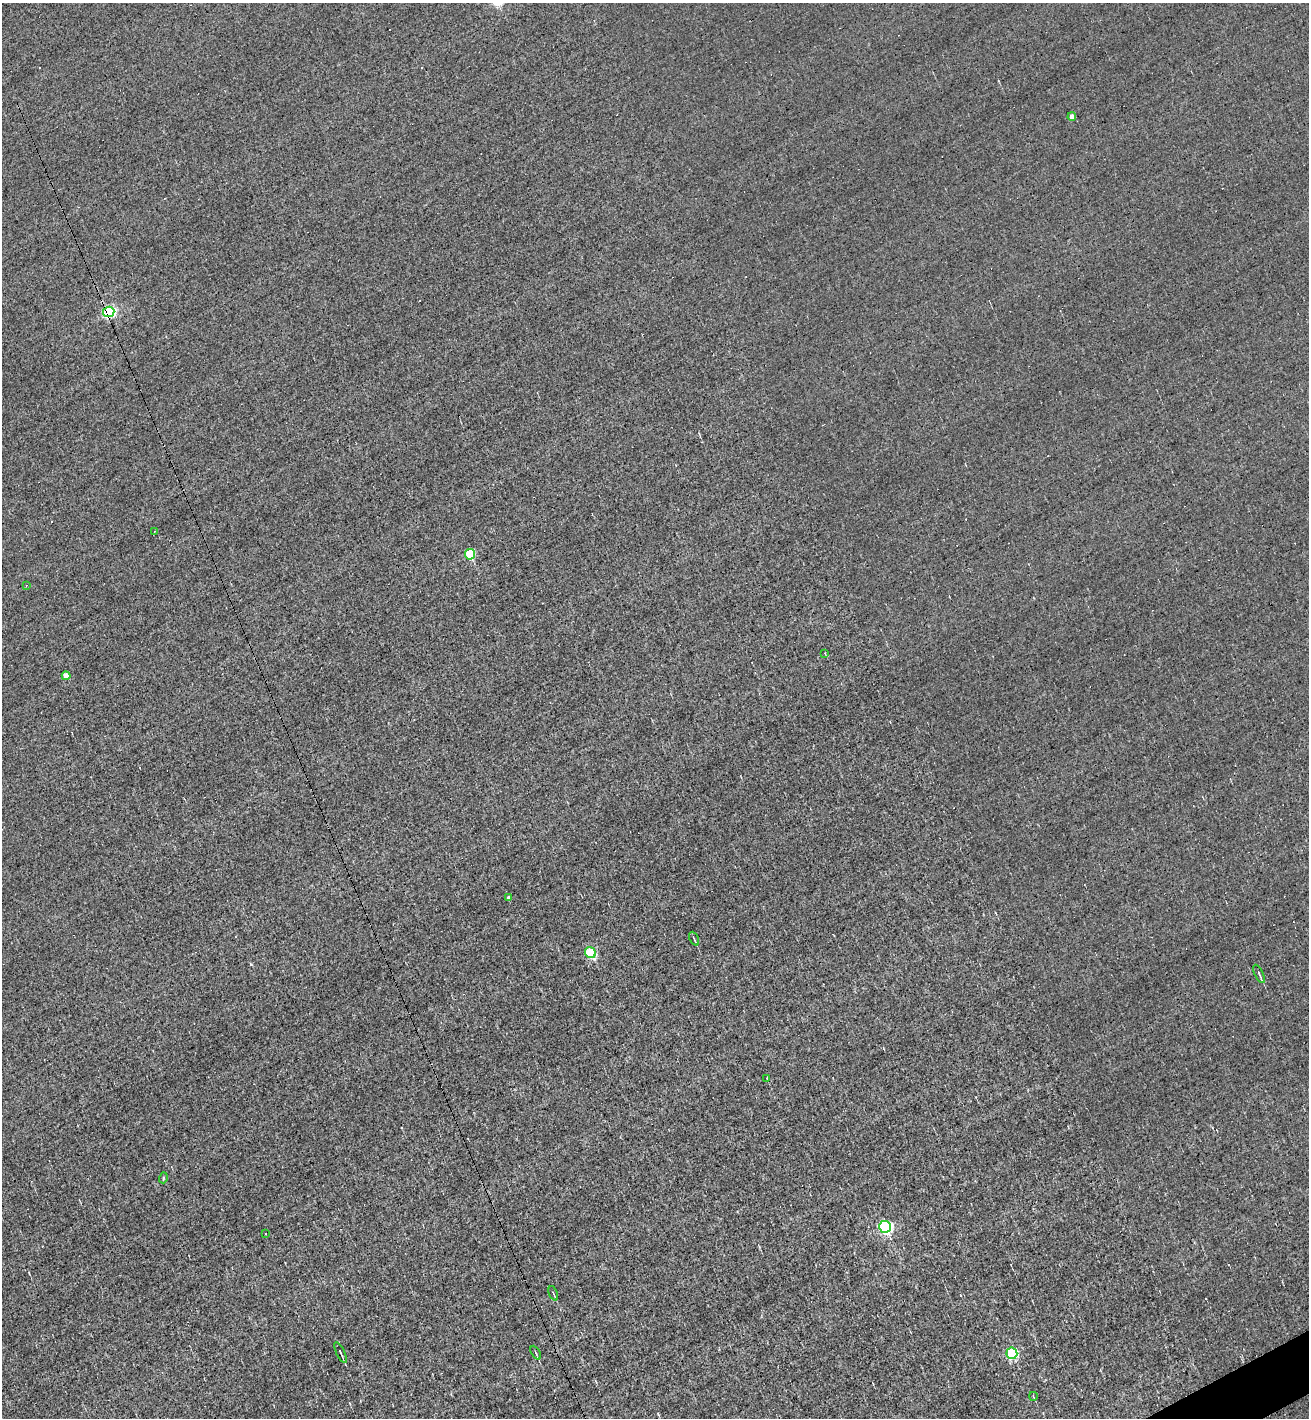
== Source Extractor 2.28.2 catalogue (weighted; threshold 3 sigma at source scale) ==
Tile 6 of 4 x 4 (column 2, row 2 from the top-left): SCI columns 1587-2893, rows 2835-4250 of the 5651 x 5667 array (HDU 1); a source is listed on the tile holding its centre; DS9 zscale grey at full resolution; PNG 1311 x 1420 px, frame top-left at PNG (2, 3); each listed source drawn as its Kron ellipse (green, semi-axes under 4 px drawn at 4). Shown black and unused: <1% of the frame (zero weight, under 3 of 5 exposures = <1% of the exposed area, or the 3 px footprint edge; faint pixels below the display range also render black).
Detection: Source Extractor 2.28.2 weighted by HDU 2 'WHT'; one run over the whole footprint, this tile lists its part. Background -0.00605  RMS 0.044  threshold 0.198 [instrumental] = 3 sigma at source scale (4.5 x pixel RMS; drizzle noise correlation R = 1.50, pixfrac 1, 0.05/0.05 arcsec/px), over >= 5 px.
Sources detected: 26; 6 cosmic-ray / hot-pixel residue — neither listed nor drawn; the other 20 listed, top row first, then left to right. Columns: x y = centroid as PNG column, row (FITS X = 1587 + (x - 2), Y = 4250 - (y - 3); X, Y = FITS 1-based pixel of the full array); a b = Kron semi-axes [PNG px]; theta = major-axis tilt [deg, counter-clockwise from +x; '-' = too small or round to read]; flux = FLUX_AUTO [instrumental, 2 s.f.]
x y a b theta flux
1072 117 4 4 - 30
109 312 6 5 - 890
154 531 3 2 - 2.4
470 554 5 5 - 210
26 585 4 3 - 3.3
825 653 3 3 - 2.9
66 676 4 4 - 39
509 897 4 3 - 11
694 939 7 2 -65 6.2
590 953 6 5 - 300
1259 974 10 3 -64 9
767 1079 3 2 - 3
163 1178 5 3 - 4.4
885 1227 6 6 - 860
265 1233 3 2 - 6
553 1293 7 2 -67 5.2
340 1353 11 3 -65 7.5
536 1353 7 3 -62 6
1012 1353 5 5 - 500
1033 1396 4 2 - 3.2
Overlapping masked pixels (flux is a lower limit): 1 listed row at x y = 109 312
Unlisted compact peaks at least as high as the median listed source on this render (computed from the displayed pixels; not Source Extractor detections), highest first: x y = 251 964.